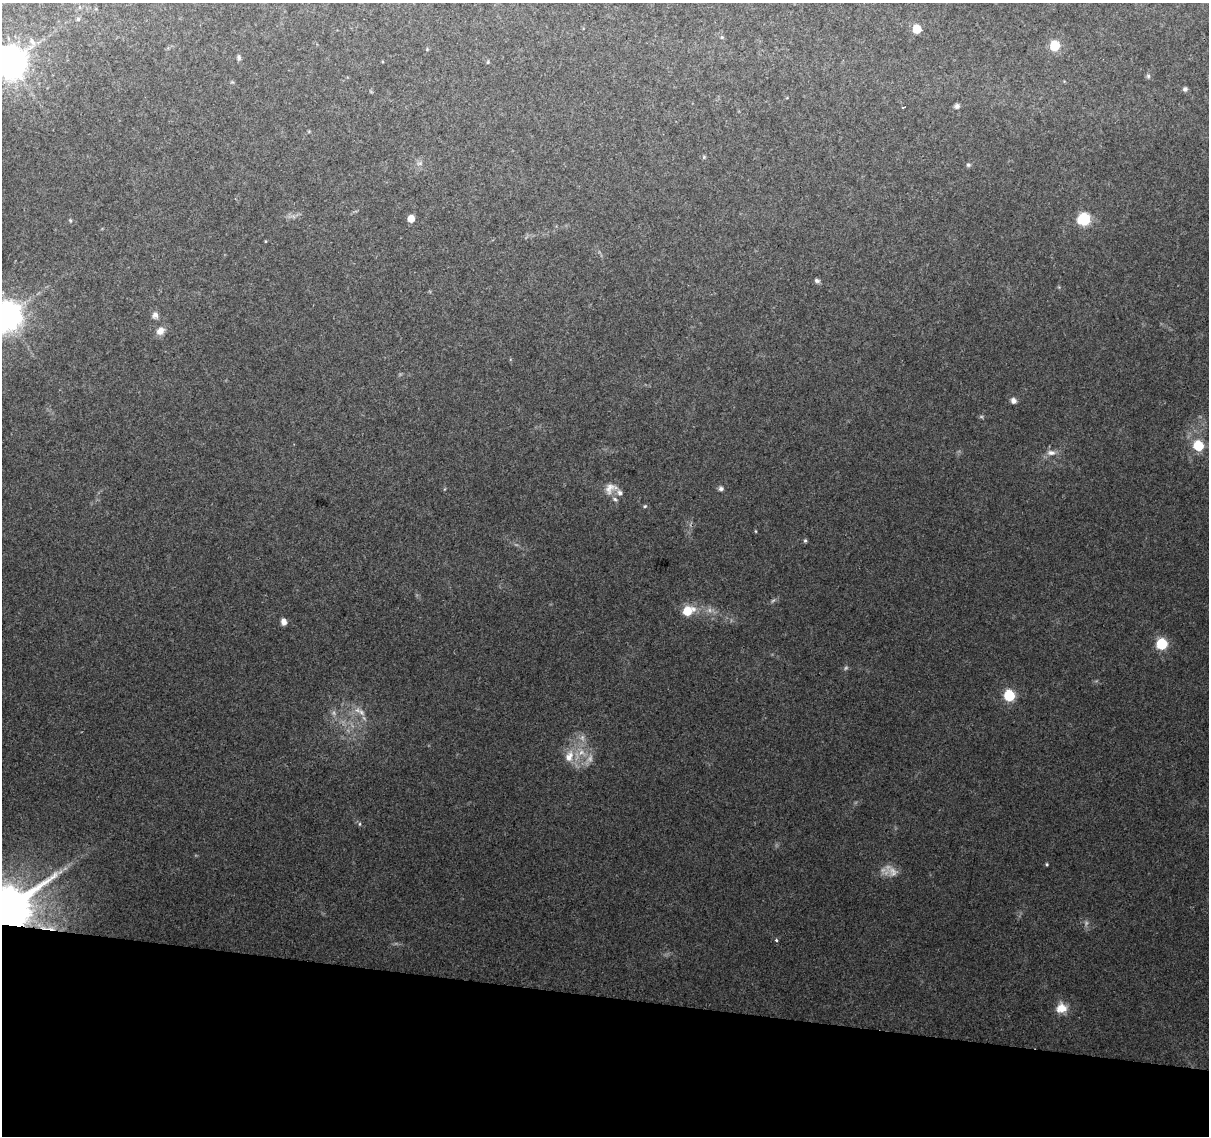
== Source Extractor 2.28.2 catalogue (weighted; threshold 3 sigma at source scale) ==
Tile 15 of 4 x 4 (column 3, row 4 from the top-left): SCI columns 2415-3621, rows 225-1358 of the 4835 x 5046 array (HDU 1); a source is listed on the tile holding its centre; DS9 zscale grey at full resolution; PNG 1211 x 1138 px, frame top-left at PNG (2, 3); no overlay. Shown black and unused: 12% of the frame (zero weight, under 2 of 3 exposures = <1% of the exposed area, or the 3 px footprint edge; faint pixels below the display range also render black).
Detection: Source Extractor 2.28.2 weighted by HDU 2 'WHT'; one run over the whole footprint, this tile lists its part. Background 0.138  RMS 0.0098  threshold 0.0441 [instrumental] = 3 sigma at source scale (4.5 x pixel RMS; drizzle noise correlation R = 1.50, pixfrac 1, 0.0396/0.0396 arcsec/px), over >= 5 px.
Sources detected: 48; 9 too faint to see at this stretch — not listed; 2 inside a brighter listed object's ellipse — not listed separately; the other 37 listed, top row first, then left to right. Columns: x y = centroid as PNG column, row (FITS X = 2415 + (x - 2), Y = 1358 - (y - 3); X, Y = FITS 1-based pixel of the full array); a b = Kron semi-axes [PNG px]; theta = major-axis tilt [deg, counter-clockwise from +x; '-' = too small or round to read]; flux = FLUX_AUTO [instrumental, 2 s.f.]
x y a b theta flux
78 19 5 5 - 1.5
917 29 6 5 - 26
722 37 5 4 - 1
32 42 9 7 -46 4.2
1055 46 6 6 - 51
239 58 7 5 -90 1.9
10 62 9 9 - 1800
488 62 6 3 72 0.98
1148 76 6 5 - 1.7
1185 89 6 5 - 2.2
957 106 5 5 - 3.2
903 107 3 2 - 1.2
968 165 6 5 - 1.7
411 218 5 5 - 12
1084 219 7 6 - 110
817 281 7 6 - 2.1
155 315 8 7 - 4.4
6 316 9 9 - 1500
160 331 10 8 40 7.2
1014 401 6 5 - 5
1198 446 6 6 - 54
1051 453 12 7 -2 5.3
610 488 18 12 55 9.6
721 489 6 5 - 2.5
645 506 5 4 - 1.1
755 531 5 3 - 0.76
805 541 6 4 74 1.5
687 611 9 7 23 25
284 622 5 5 - 7.1
1161 644 6 6 - 70
1009 695 6 6 - 73
569 756 17 11 67 13
360 824 5 3 - 1.1
1047 864 4 3 - 1.1
7 909 13 12 - 6400
776 940 3 3 - 2.4
1061 1008 13 11 12 12
Overlapping masked pixels (flux is a lower limit): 1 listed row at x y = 7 909
Isophote crosses this tile's border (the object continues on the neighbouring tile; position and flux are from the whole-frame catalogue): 3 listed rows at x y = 10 62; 6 316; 7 909